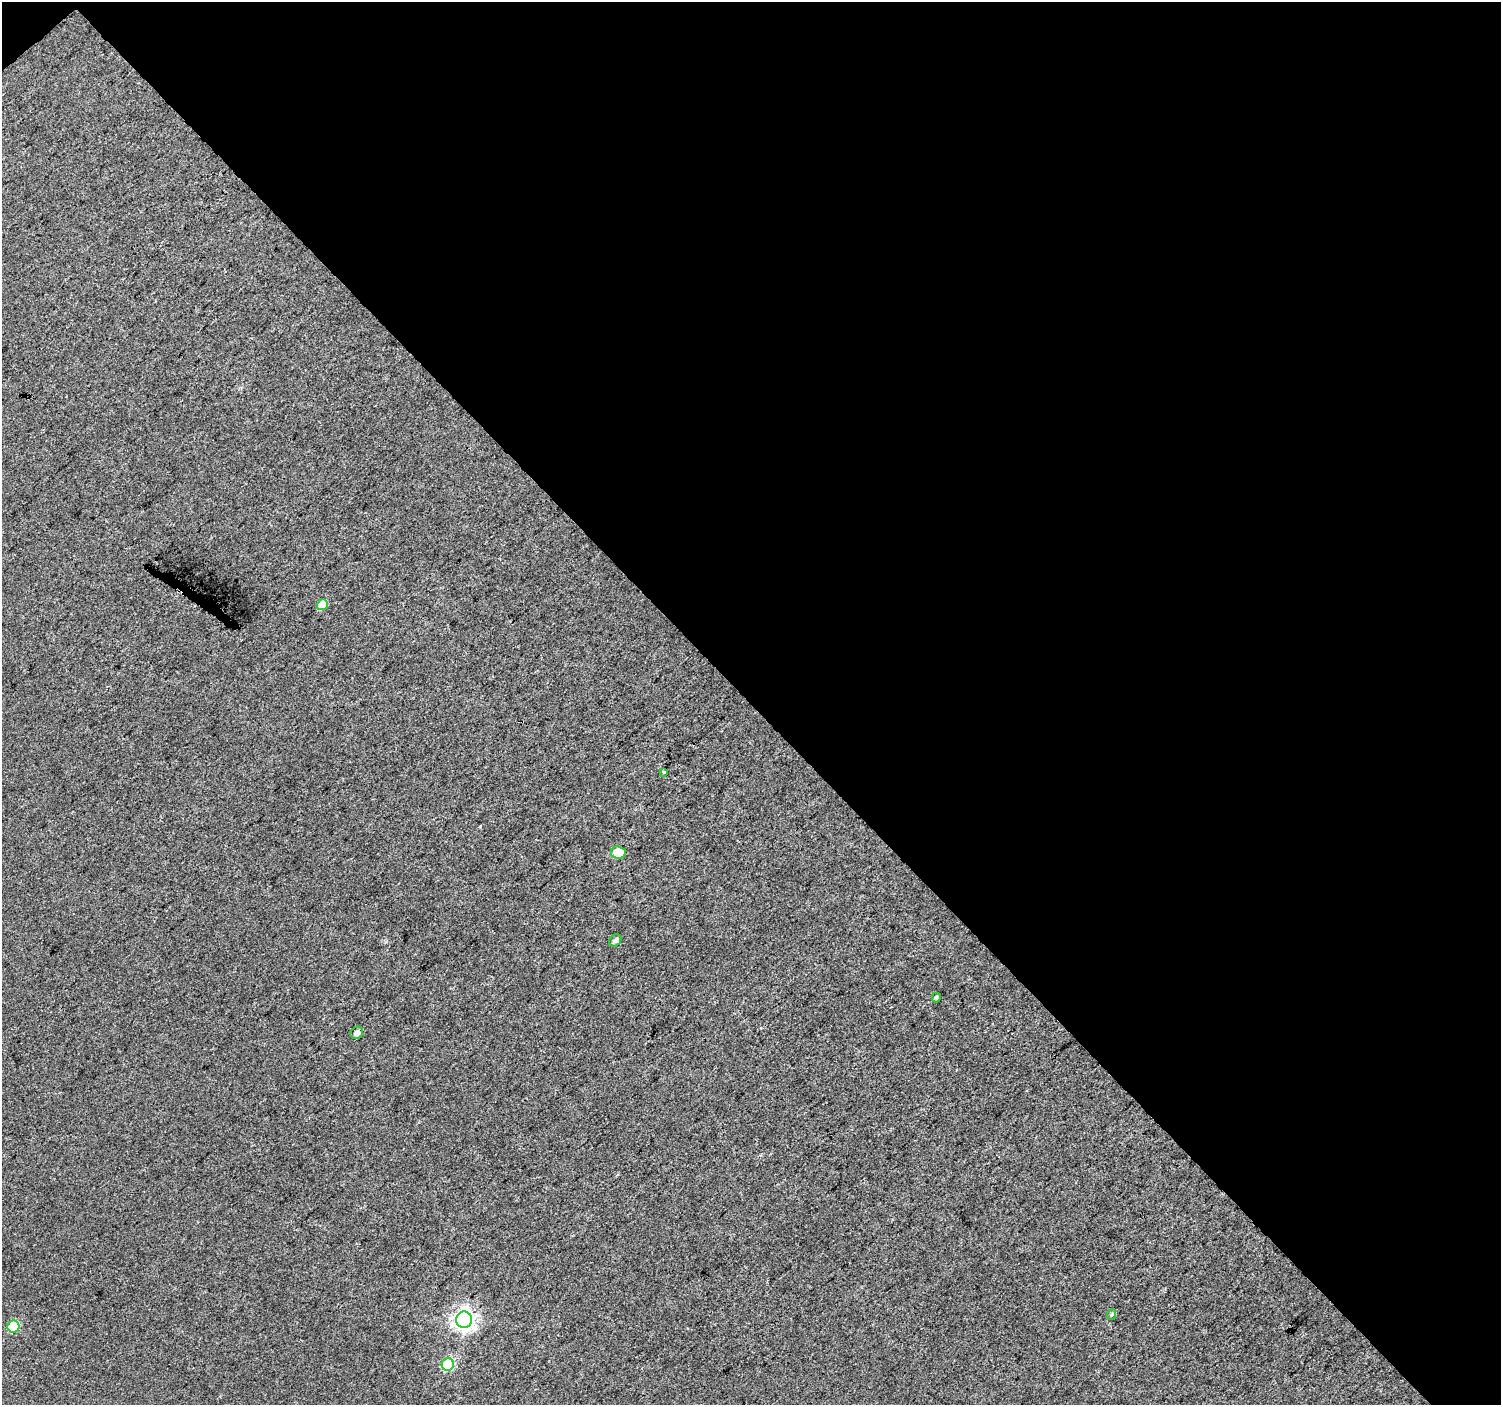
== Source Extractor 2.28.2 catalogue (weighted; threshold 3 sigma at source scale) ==
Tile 2 of 2 x 2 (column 2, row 1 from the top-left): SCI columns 1499-2997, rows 1484-2886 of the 2999 x 2986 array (HDU 1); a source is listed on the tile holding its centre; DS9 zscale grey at full resolution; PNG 1503 x 1407 px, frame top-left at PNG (2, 2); each listed source drawn as its Kron ellipse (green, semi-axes under 4 px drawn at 4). Shown black and unused: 50% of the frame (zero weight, under 3 of 4 exposures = <1% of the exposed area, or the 3 px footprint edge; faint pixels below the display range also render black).
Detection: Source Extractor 2.28.2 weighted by HDU 2 'WHT'; one run over the whole footprint, this tile lists its part. Background 0.0397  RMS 0.011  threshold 0.0505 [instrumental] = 3 sigma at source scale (4.5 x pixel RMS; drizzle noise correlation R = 1.50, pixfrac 1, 0.0396/0.0396 arcsec/px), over >= 5 px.
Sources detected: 10; all 10 listed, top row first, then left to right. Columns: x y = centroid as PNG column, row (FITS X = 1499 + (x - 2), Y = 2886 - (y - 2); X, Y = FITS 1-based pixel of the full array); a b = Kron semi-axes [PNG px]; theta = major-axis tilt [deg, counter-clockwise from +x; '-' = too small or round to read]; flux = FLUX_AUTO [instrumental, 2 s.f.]
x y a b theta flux
322 605 6 5 - 20
663 772 4 3 - 4.4
618 852 7 6 - 27
615 940 7 5 41 4
936 997 5 4 - 1.9
357 1033 7 5 40 4.9
1112 1314 5 3 - 1.3
464 1320 8 8 - 600
13 1327 6 6 - 56
448 1365 6 6 - 77